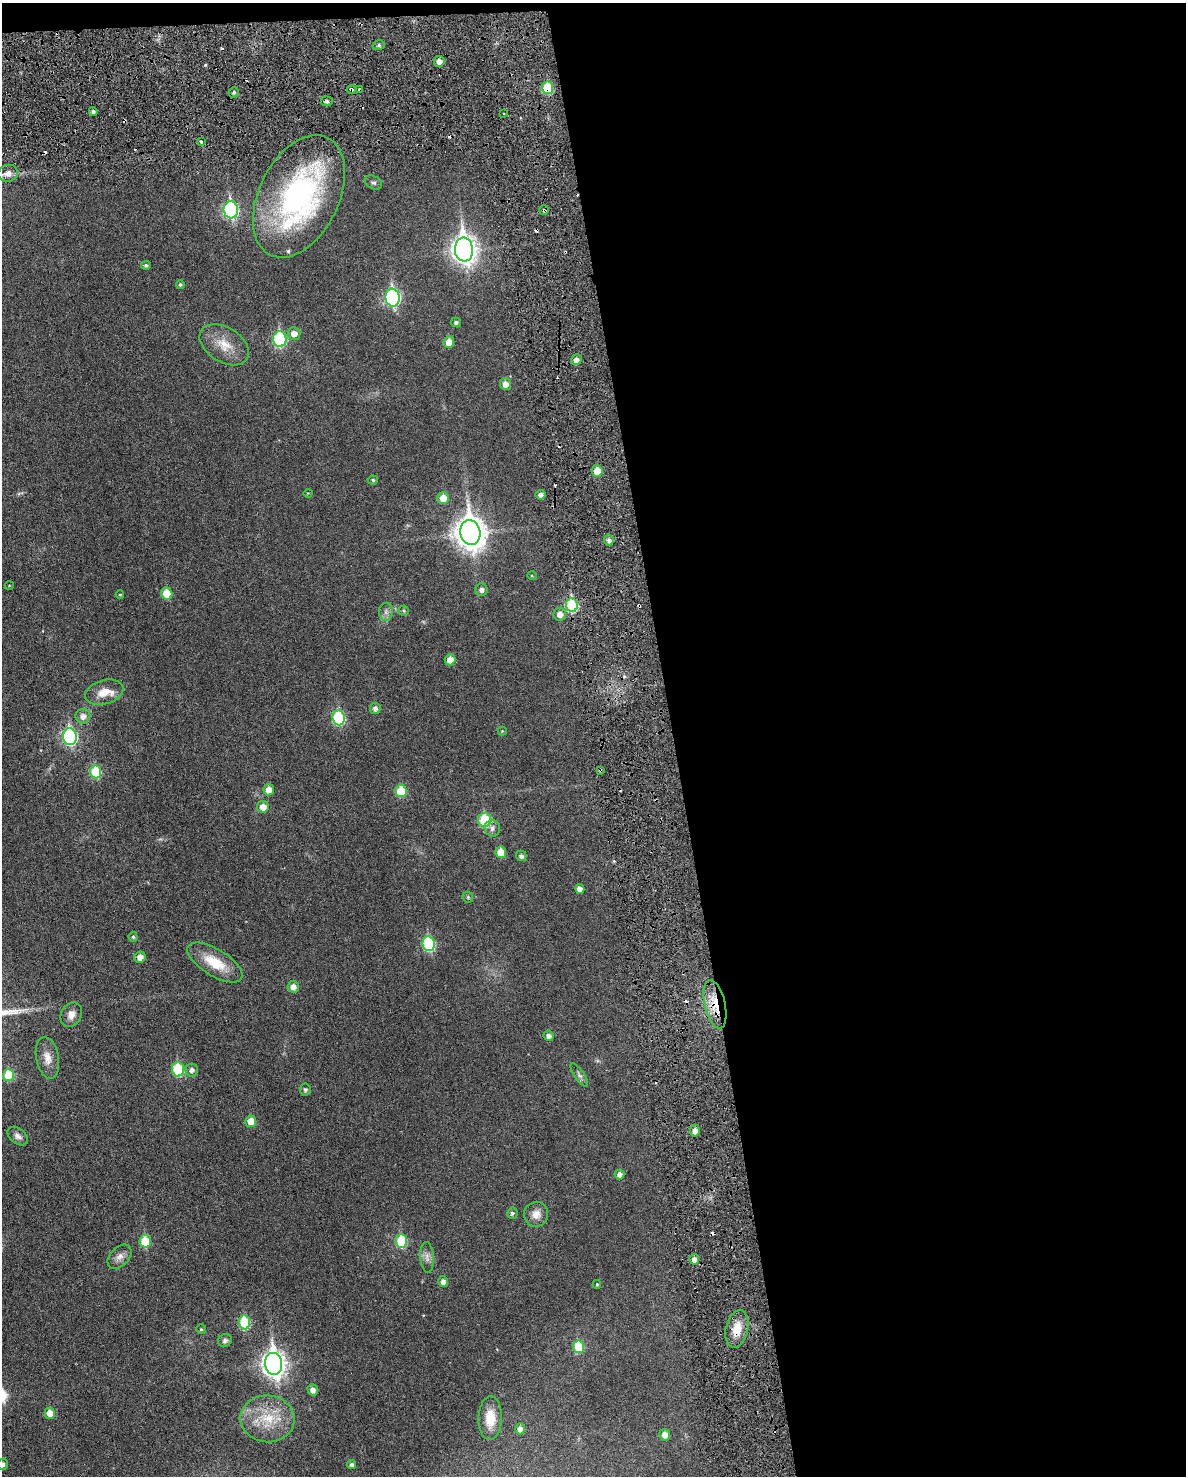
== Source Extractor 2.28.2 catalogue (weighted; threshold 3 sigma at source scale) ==
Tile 4 of 4 x 3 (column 4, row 1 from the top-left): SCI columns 3584-4767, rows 3109-4582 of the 4786 x 4824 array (HDU 1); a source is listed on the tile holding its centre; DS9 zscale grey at full resolution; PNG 1188 x 1478 px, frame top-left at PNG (2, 3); each listed source drawn as its Kron ellipse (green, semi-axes under 4 px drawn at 4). Shown black and unused: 44% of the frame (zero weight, under 3 of 6 exposures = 1% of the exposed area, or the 3 px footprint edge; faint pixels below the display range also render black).
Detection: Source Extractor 2.28.2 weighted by HDU 2 'WHT'; one run over the whole footprint, this tile lists its part. Background 0.0355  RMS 0.0047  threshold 0.019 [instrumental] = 3 sigma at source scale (4.09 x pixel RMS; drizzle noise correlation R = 1.36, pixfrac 0.8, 0.05/0.05 arcsec/px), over >= 5 px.
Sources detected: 114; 1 too faint to see at this stretch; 9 cosmic-ray / hot-pixel residue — neither listed nor drawn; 3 inside a brighter listed object's ellipse — not listed separately; the other 101 listed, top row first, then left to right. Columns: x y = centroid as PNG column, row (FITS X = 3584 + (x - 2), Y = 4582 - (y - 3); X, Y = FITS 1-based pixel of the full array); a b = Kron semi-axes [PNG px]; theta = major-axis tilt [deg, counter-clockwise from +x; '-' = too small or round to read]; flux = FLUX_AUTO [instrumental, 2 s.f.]
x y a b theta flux
379 45 6 5 - 0.91
439 61 5 5 - 2.4
548 88 6 5 - 16
351 89 4 3 - 0.85
360 90 4 3 - 1.7
234 92 5 5 - 0.91
326 101 6 5 - 0.98
93 111 4 4 - 1.2
504 113 3 2 - 0.42
201 142 3 3 - 0.74
8 173 10 8 14 2.5
373 183 9 6 -28 1
299 196 65 40 64 91
231 210 8 7 - 71
544 210 5 5 - 0.68
464 250 12 9 -84 340
146 265 5 4 - 0.81
180 285 4 4 - 0.74
393 298 9 7 -85 73
456 322 5 4 - 0.94
294 334 6 6 - 3.6
280 339 8 6 -88 40
449 342 6 5 - 5
224 345 27 17 -32 9
576 360 5 5 - 2.1
505 384 6 5 - 2.9
597 471 6 5 - 6.8
373 480 5 4 - 0.64
308 493 4 3 - 0.29
541 495 5 4 - 1.7
443 498 6 6 - 5.1
470 532 12 10 -80 580
609 540 5 4 - 1.5
532 576 5 3 - 0.35
9 586 4 3 - 0.26
481 590 6 6 - 1.8
167 593 6 5 - 8.5
120 595 4 4 - 0.39
572 605 7 6 - 31
404 611 5 5 - 0.6
386 612 9 7 89 1.7
560 614 6 6 - 2.6
450 660 6 5 - 4.1
104 692 20 12 16 6.2
375 708 6 5 - 1.4
83 716 7 7 - 2.5
339 718 7 6 - 35
502 731 4 4 - 0.37
70 737 8 7 - 69
600 770 4 4 - 0.43
95 772 6 5 - 19
269 790 5 5 - 3.9
401 791 6 5 - 12
263 807 6 6 - 4.1
485 820 7 6 - 25
492 828 8 7 - 1.7
501 852 5 5 - 6.9
521 856 5 5 - 1.2
580 889 5 4 - 2.2
468 897 6 5 - 0.57
133 937 5 4 - 0.63
429 944 7 6 - 35
140 957 5 5 - 2.8
215 962 31 13 -31 12
293 987 6 5 - 2.6
715 1004 25 10 -77 9.9
71 1015 13 10 62 3.2
548 1036 5 5 - 1.5
47 1058 21 11 -79 4.5
178 1069 7 6 - 27
192 1070 6 6 - 1.7
9 1075 6 5 - 14
579 1075 13 5 -55 1.2
305 1090 6 5 - 0.83
251 1121 6 5 - 5.6
695 1131 5 4 - 2.8
18 1136 11 7 -38 1.9
619 1174 5 5 - 2.3
512 1213 5 5 - 0.94
536 1214 12 12 - 3.6
145 1241 6 5 - 14
401 1241 7 5 -87 21
119 1257 14 9 46 2.7
427 1257 15 7 -86 2.3
694 1259 5 5 - 2.5
443 1281 5 5 - 1.8
597 1284 4 3 - 0.51
244 1322 7 5 -82 23
201 1329 5 5 - 0.6
737 1329 19 11 77 7.1
225 1340 7 6 - 1.2
578 1347 6 5 - 15
274 1364 11 8 -83 310
313 1390 5 5 - 2.2
50 1413 5 5 - 5
490 1418 22 11 88 8
267 1419 27 23 -5 15
520 1429 5 5 - 2.2
665 1435 6 5 - 2.8
3 1464 5 5 - 1.2
352 1465 4 4 - 1.2
Overlapping masked pixels (flux is a lower limit): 7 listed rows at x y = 548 88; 351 89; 360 90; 544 210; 600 770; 715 1004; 737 1329
Isophote crosses this tile's border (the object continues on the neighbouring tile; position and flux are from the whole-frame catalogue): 1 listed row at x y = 3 1464